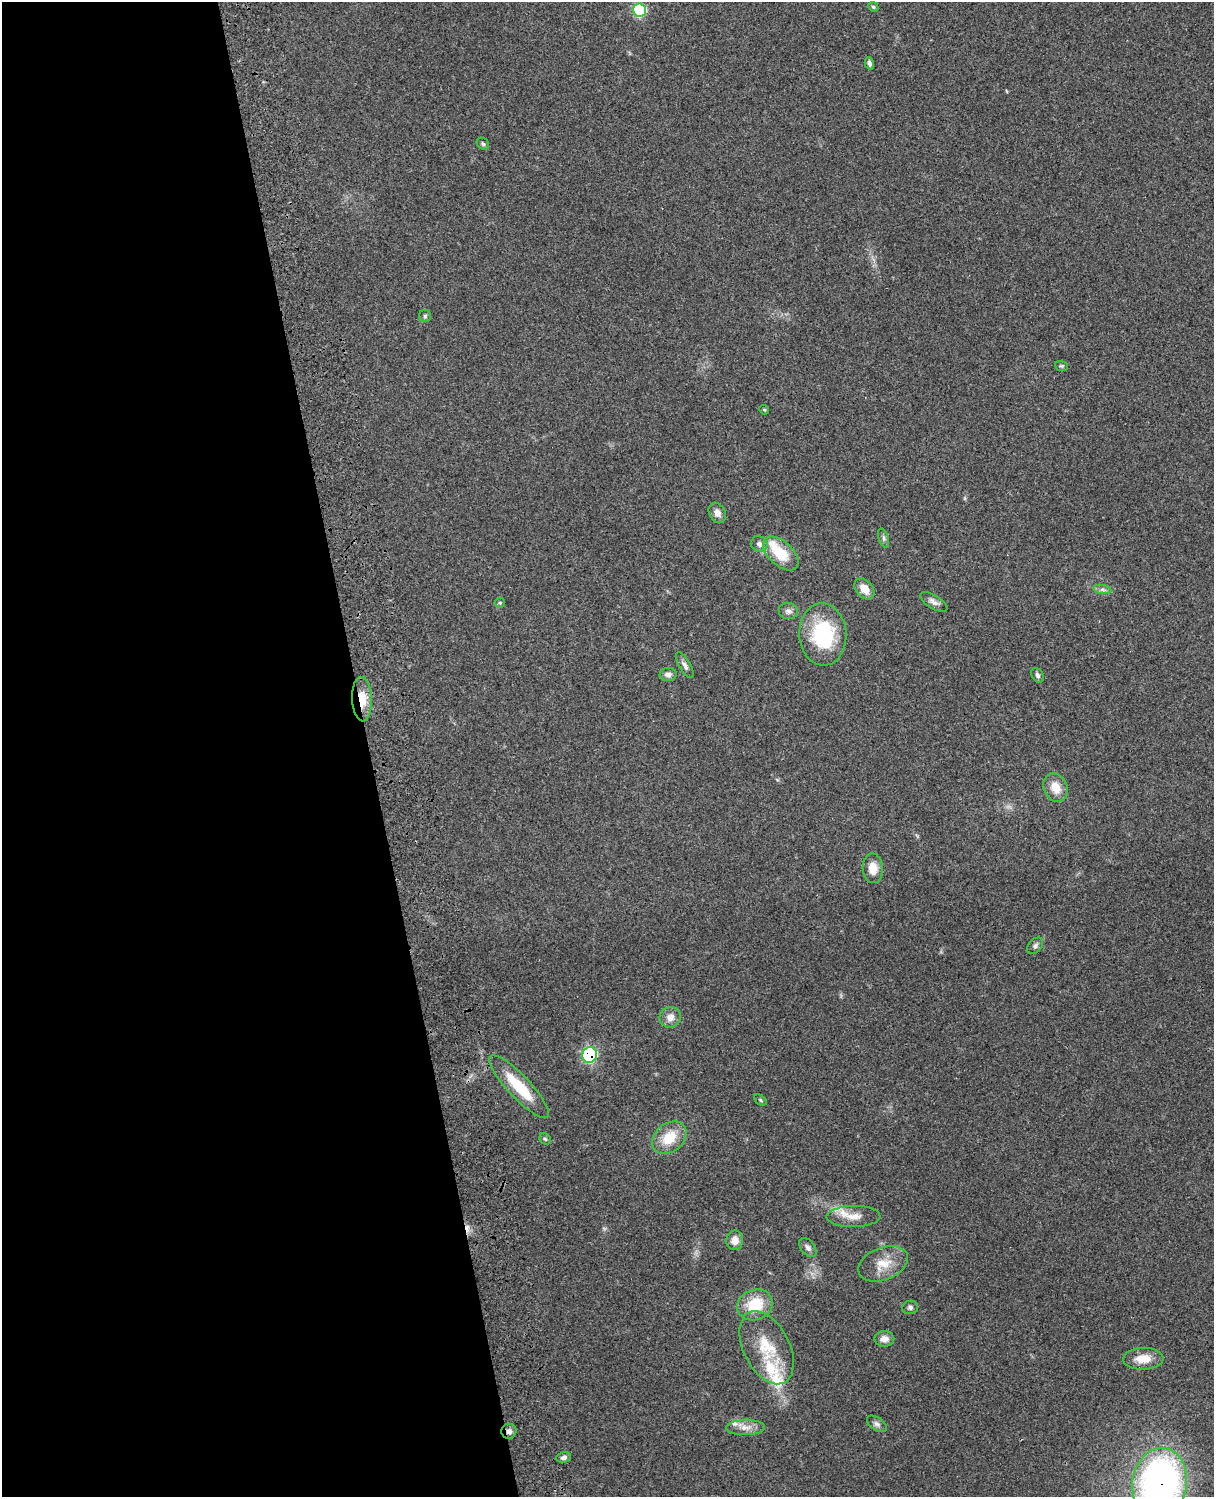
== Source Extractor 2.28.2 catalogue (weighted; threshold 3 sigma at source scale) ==
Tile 5 of 4 x 3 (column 1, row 2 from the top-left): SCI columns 120-1331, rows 1660-3154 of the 5089 x 4927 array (HDU 1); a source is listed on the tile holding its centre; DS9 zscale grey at full resolution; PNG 1216 x 1499 px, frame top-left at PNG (2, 2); each listed source drawn as its Kron ellipse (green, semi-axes under 4 px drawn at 4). Shown black and unused: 30% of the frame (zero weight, under 3 of 4 exposures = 6% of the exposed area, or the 3 px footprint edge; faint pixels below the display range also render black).
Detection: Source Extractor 2.28.2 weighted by HDU 2 'WHT'; one run over the whole footprint, this tile lists its part. Background 0.255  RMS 0.0089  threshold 0.0398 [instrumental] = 3 sigma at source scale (4.5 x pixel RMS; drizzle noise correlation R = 1.50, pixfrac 1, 0.05/0.05 arcsec/px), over >= 5 px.
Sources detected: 49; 1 cosmic-ray / hot-pixel residue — neither listed nor drawn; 4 inside a brighter listed object's ellipse — not listed separately; the other 44 listed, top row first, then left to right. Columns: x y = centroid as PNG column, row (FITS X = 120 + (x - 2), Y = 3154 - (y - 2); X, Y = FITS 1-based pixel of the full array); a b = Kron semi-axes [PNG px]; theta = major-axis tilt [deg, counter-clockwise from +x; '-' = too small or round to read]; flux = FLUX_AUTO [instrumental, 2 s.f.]
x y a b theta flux
873 7 5 4 - 1.4
639 10 6 6 - 100
869 63 6 4 -74 2.7
483 144 7 5 -41 1.8
425 316 6 6 - 1.7
1061 366 7 5 -19 1.3
764 410 5 4 - 1.1
717 513 11 8 -62 5.1
884 538 10 5 -72 2.3
759 544 8 7 - 4.2
781 553 21 12 -42 28
864 589 12 8 -51 9.7
1102 590 9 4 -9 2.7
934 602 15 6 -31 4.3
500 603 5 4 - 1.1
788 611 9 8 - 3.7
823 634 31 23 -86 67
685 665 14 5 -59 3.6
668 674 8 6 5 3.7
1037 675 8 5 -59 2.4
362 699 22 10 -87 18
1055 788 15 11 -65 13
873 868 15 10 -87 11
1035 946 9 6 48 2.7
670 1017 11 10 - 6.9
589 1055 8 7 - 120
519 1087 41 11 -47 35
760 1100 7 4 -37 1.4
669 1138 19 14 40 22
545 1139 6 5 - 1.4
853 1216 27 10 1 13
735 1240 10 8 88 8
808 1247 11 7 -50 3.7
883 1264 26 16 21 18
755 1305 18 15 23 30
910 1307 8 6 12 2.4
884 1339 10 7 1 6.3
767 1348 39 23 -63 37
1143 1359 20 11 1 14
877 1424 11 6 -35 3
745 1427 19 7 2 8
509 1431 7 7 - 3.9
564 1457 7 5 9 3.1
1160 1483 35 27 82 390
Overlapping masked pixels (flux is a lower limit): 4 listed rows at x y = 362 699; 589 1055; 509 1431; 1160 1483
Isophote crosses this tile's border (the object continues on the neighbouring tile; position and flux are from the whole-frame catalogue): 1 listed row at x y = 1160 1483